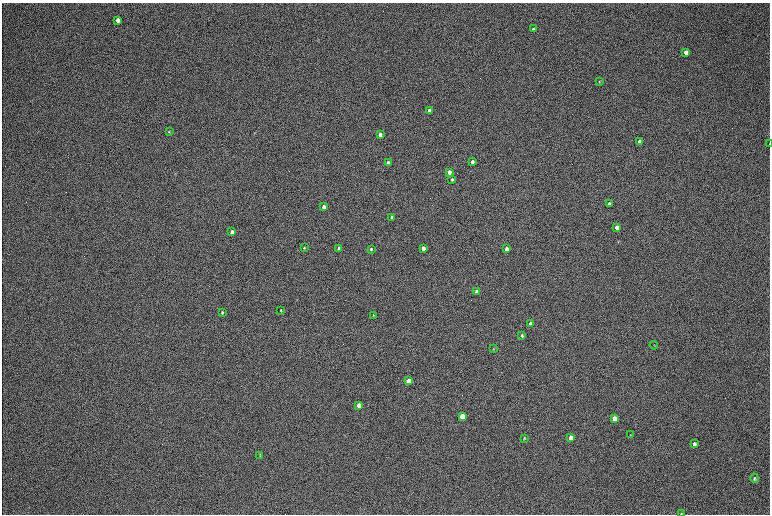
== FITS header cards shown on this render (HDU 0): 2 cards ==
NAXIS1  =                 1536 / length of data axis 1
NAXIS2  =                 1024 / length of data axis 2

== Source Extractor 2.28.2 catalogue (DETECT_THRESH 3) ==
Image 1536 x 1024 px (HDU 0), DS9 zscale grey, zoomed out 1/2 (1 PNG px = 2 x 2 image px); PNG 772 x 516 px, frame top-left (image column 1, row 1023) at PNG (2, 3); each listed source drawn as its Kron ellipse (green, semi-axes under 4 px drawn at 4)
Background 170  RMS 20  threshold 60.2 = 3 sigma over >= 5 px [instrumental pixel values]
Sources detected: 42; all 42 listed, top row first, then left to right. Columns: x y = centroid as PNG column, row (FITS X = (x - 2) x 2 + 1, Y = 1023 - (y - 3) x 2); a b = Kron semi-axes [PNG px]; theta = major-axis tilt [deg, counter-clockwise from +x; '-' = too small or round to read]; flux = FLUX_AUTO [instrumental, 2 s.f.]
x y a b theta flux
118 20 4 3 - 20000
533 29 4 3 - 5200
686 52 4 3 - 22000
599 82 4 3 - 3000
429 111 3 3 - 53000
169 131 4 3 - 2700
380 134 3 3 - 25000
640 141 4 3 - 29000
769 144 3 1 - 1400
472 162 3 3 - 14000
388 163 3 3 - 44000
449 172 3 3 - 31000
452 180 3 3 - 6500
609 204 3 3 - 9000
324 207 3 3 - 23000
392 217 3 3 - 15000
617 227 3 3 - 24000
232 232 3 3 - 19000
304 247 2 2 - 3200
423 248 3 3 - 33000
339 249 3 3 - 45000
371 249 3 2 - 3900
507 249 3 3 - 40000
477 292 3 3 - 41000
281 310 3 2 - 2800
222 312 4 3 - 3900
373 315 4 2 - 2300
531 323 3 3 - 18000
522 336 3 3 - 5800
654 345 4 1 - 1800
493 349 4 2 - 2200
409 381 3 3 - 110000
359 405 3 3 - 69000
462 417 4 3 - 170000
615 419 4 3 - 110000
630 435 3 3 - 2900
524 438 4 3 - 3100
571 438 4 3 - 82000
694 444 4 3 - 11000
260 455 3 3 - 3000
755 478 5 4 - 5200
681 513 3 3 - 2500
At the frame edge (FLAGS 8, measured only in part): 2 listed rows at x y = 769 144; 681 513